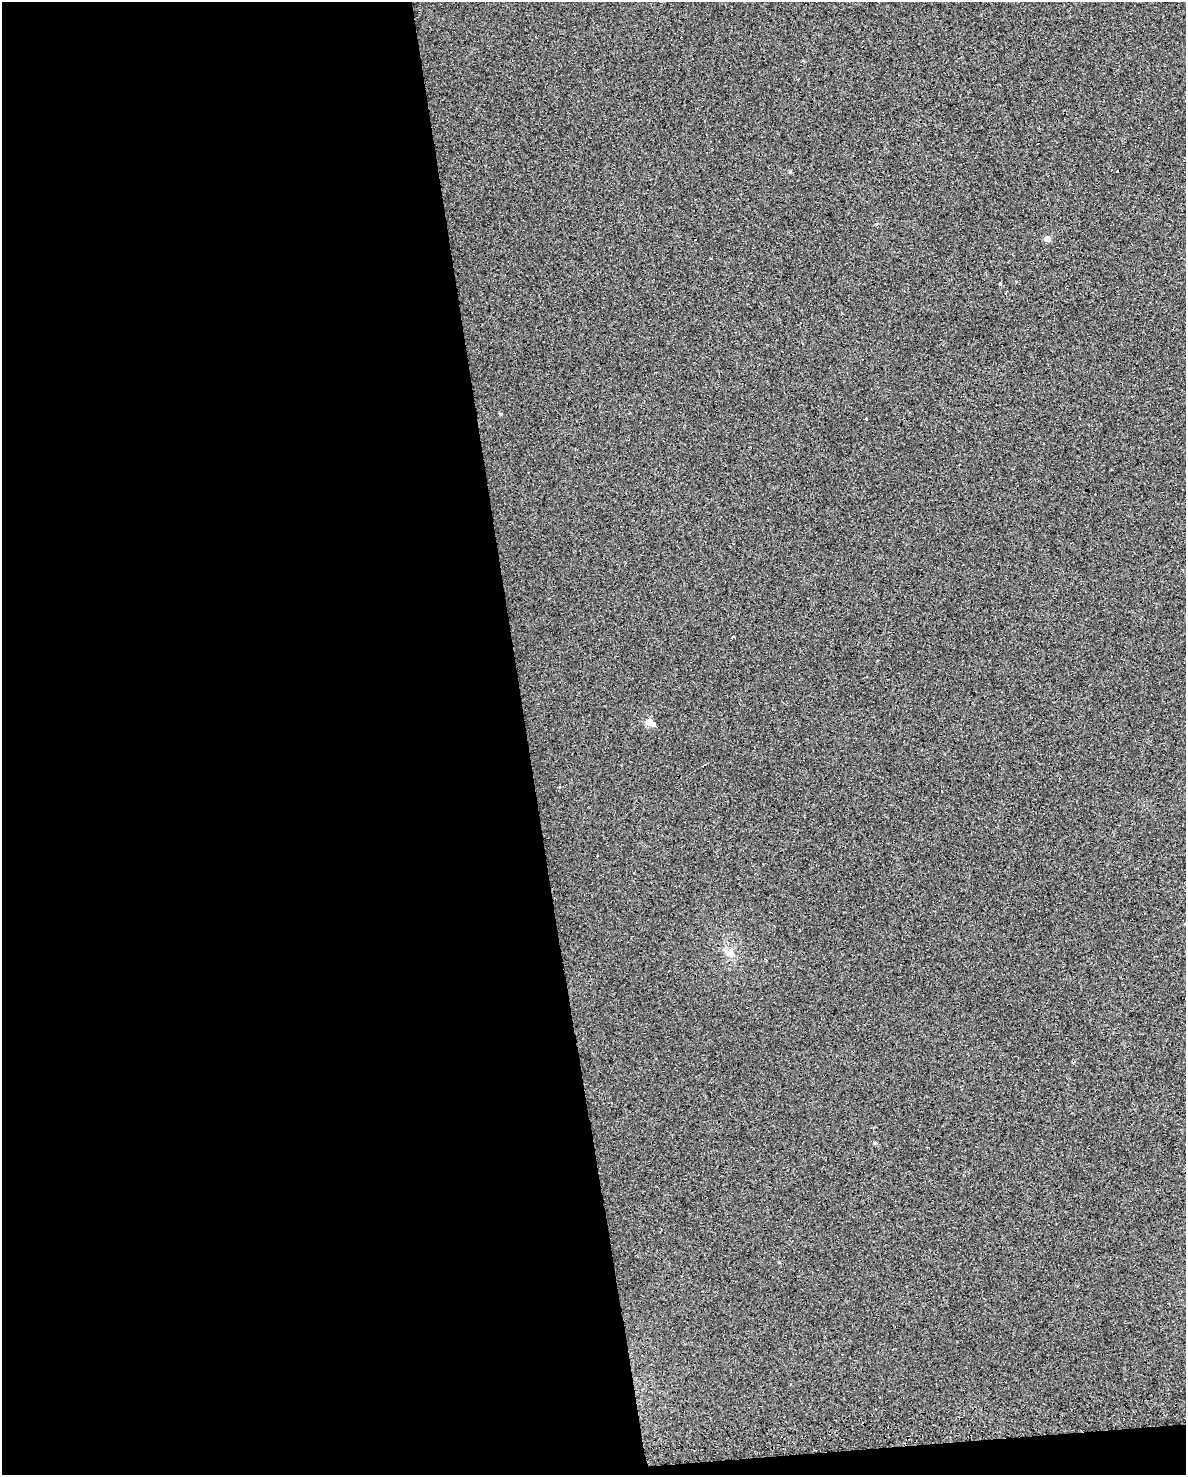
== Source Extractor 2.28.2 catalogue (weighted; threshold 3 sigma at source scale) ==
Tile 9 of 4 x 3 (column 1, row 3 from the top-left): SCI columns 38-1221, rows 63-1535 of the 4772 x 4534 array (HDU 1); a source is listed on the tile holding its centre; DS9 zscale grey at full resolution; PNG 1188 x 1477 px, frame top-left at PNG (2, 2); no overlay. Shown black and unused: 45% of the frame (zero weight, under 2 of 3 exposures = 3% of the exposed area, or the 3 px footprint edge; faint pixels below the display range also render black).
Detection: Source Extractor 2.28.2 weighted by HDU 2 'WHT'; one run over the whole footprint, this tile lists its part. Background 0.0301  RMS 0.013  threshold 0.0601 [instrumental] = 3 sigma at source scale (4.5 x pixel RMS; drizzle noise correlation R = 1.50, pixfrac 1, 0.0396/0.0396 arcsec/px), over >= 5 px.
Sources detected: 13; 4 cosmic-ray / hot-pixel residue — not listed; the other 9 listed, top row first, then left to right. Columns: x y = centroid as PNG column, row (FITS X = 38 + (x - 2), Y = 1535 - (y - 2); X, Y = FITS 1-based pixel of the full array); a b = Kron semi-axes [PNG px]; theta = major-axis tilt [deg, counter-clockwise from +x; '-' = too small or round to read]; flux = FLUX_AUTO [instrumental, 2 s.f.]
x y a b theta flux
1047 239 5 4 - 12
750 273 2 2 - 1.1
1000 284 3 3 - 2.5
500 414 4 4 - 1.5
866 419 3 3 - 6.6
733 637 3 3 - 4.4
650 722 9 5 -23 21
559 787 3 3 - 1.6
730 952 10 6 80 6.3